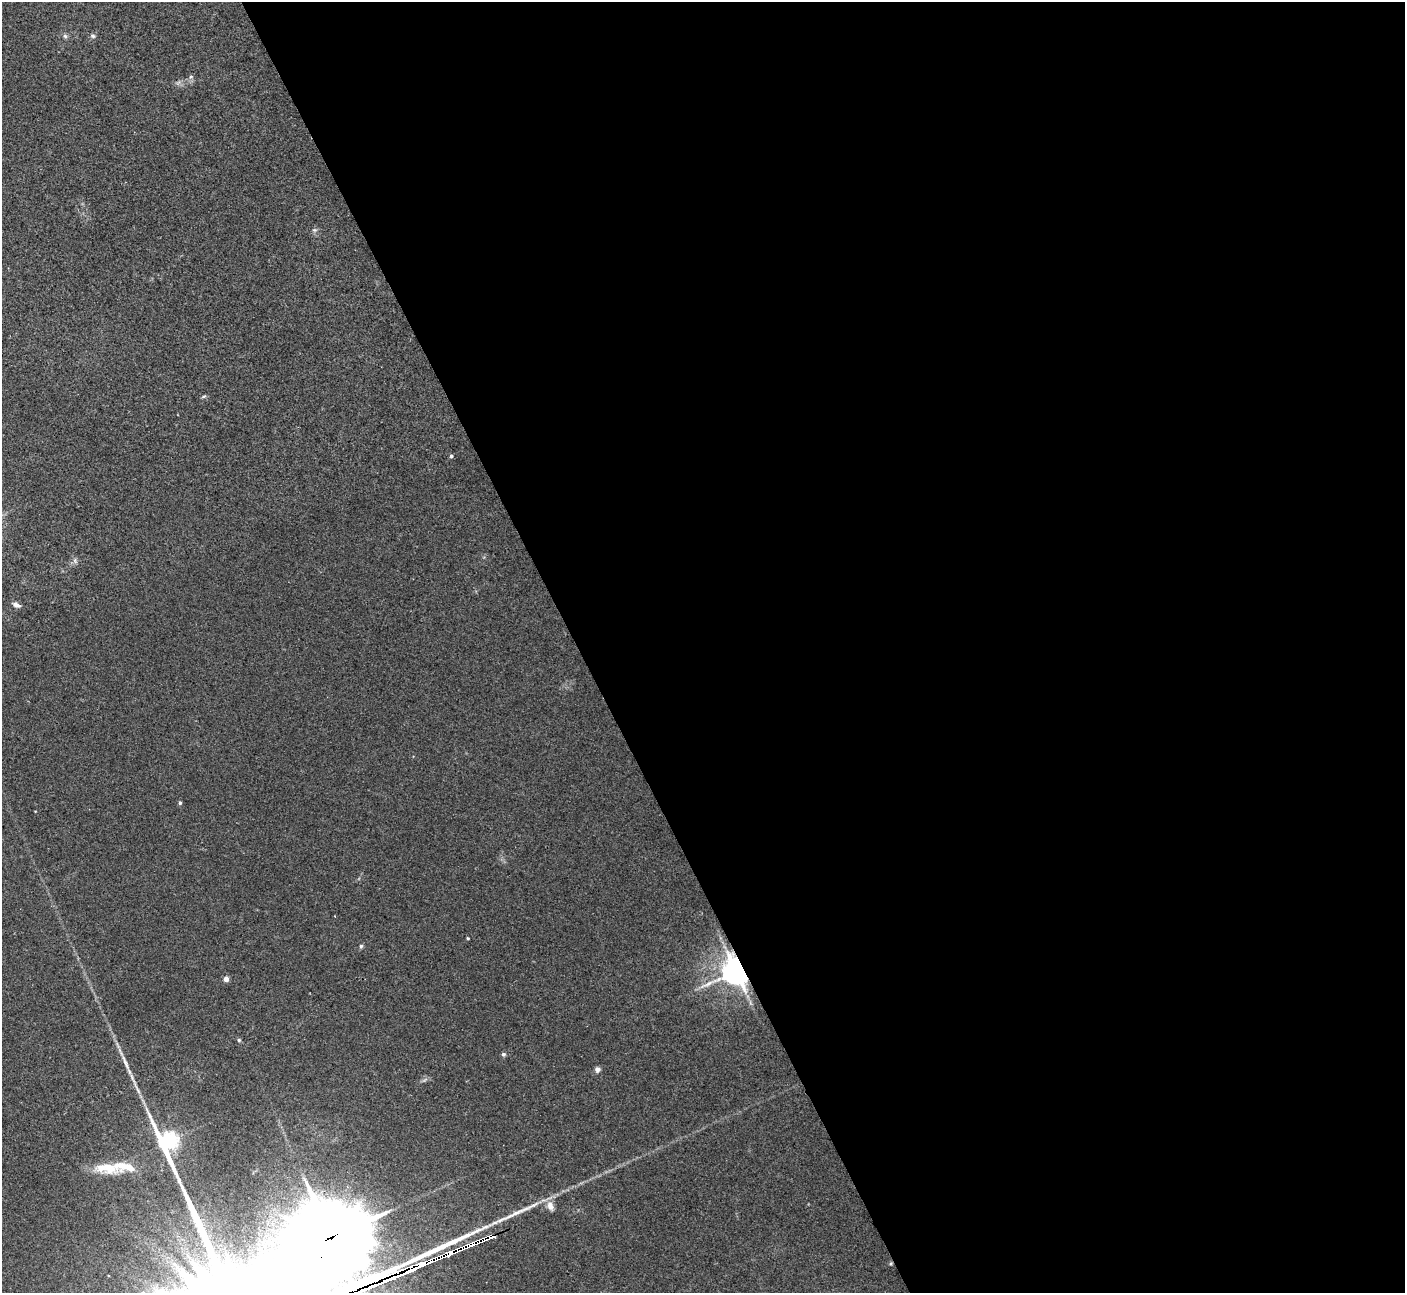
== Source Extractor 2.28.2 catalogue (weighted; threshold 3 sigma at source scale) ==
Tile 8 of 4 x 4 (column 4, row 2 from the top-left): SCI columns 4252-5654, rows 2769-4059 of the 5684 x 5663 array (HDU 1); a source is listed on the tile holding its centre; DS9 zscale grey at full resolution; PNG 1407 x 1295 px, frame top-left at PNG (2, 2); no overlay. Shown black and unused: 59% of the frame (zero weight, under 2 of 3 exposures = <1% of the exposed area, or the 3 px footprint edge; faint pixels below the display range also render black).
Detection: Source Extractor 2.28.2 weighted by HDU 2 'WHT'; one run over the whole footprint, this tile lists its part. Background 0.0444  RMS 0.0076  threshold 0.0341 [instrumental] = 3 sigma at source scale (4.5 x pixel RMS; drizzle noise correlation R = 1.50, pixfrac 1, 0.05/0.05 arcsec/px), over >= 5 px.
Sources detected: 28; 1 long thin detection or spike segment (spike, bleed or trail) — not listed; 2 inside a brighter listed object's ellipse — not listed separately; the other 25 listed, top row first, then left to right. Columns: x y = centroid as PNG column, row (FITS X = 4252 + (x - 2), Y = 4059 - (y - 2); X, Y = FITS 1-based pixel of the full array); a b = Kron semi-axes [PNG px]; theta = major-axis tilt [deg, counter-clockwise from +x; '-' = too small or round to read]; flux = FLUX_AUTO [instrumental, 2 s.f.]
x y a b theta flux
65 36 6 6 - 1.6
93 36 7 5 -2 1.6
191 77 7 5 22 1.6
178 83 7 4 20 1.7
314 230 7 5 0 1.5
204 396 7 4 29 1.1
451 456 4 4 - 1.5
75 561 8 6 -71 2
16 605 9 6 -25 3.2
180 803 5 4 - 1.2
468 938 3 2 - 0.83
361 946 6 5 - 1.3
736 971 9 8 - 1000
226 979 4 4 - 7.2
239 1040 5 5 - 1.2
503 1054 6 5 - 1.4
125 1063 29 5 -67 7.9
597 1069 5 5 - 3.9
138 1090 15 4 -63 3.7
107 1168 38 14 -6 23
550 1206 13 8 -70 5.4
331 1237 32 27 7 5400
269 1242 7 6 - 2.9
891 1263 6 4 19 0.9
366 1287 67 9 24 9400
Overlapping masked pixels (flux is a lower limit): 4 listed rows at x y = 736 971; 331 1237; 891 1263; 366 1287
Isophote crosses this tile's border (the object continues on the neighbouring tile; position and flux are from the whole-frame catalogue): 1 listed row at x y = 366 1287